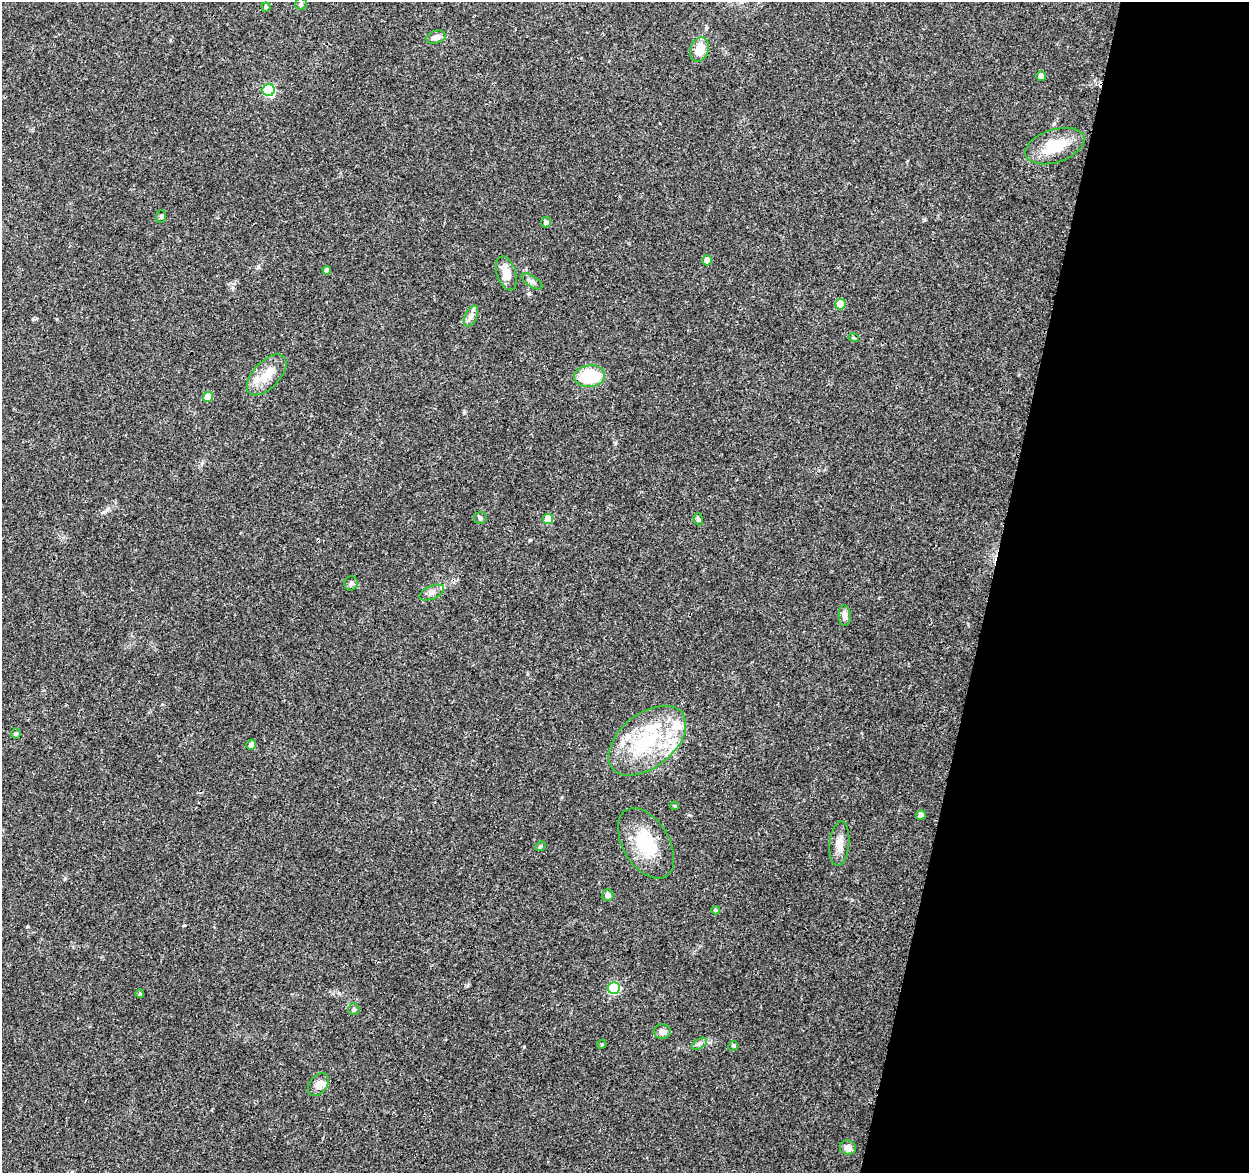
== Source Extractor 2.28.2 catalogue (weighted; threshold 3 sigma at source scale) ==
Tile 8 of 4 x 4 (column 4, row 2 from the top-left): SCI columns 3758-5004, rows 2582-3752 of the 5014 x 5210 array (HDU 1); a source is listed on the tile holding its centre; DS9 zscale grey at full resolution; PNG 1251 x 1175 px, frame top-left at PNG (2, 2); each listed source drawn as its Kron ellipse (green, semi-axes under 4 px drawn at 4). Shown black and unused: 21% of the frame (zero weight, under 3 of 4 exposures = <1% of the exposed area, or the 3 px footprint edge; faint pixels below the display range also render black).
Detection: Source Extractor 2.28.2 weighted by HDU 2 'WHT'; one run over the whole footprint, this tile lists its part. Background 0.0369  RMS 0.0034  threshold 0.0152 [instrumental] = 3 sigma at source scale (4.5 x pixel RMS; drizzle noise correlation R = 1.50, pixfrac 1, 0.0396/0.0396 arcsec/px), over >= 5 px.
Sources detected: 51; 7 inside a brighter listed object's ellipse — not listed separately; the other 44 listed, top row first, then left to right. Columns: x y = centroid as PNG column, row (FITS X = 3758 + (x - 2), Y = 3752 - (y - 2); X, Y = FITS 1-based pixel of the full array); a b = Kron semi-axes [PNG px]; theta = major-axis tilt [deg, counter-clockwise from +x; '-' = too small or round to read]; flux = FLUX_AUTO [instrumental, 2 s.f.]
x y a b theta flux
301 4 6 6 - 0.61
266 7 4 4 - 0.49
436 37 10 6 15 2
699 50 12 9 71 6.3
1041 76 5 4 - 2.5
269 90 6 6 - 32
1055 146 31 16 18 11
161 217 6 5 - 0.63
546 222 5 5 - 1.1
707 260 5 5 - 3.9
327 270 4 4 - 1.3
506 273 17 9 -72 4
532 281 12 5 -33 1.2
840 304 5 5 - 6.7
471 316 11 5 64 1.5
854 338 5 3 - 0.34
267 375 25 13 47 6
590 376 15 10 7 17
208 397 5 5 - 5.9
480 518 6 6 - 0.7
548 519 5 5 - 6.8
698 519 6 4 -72 0.64
351 583 7 6 - 0.88
432 593 13 6 23 1.7
845 616 10 6 -87 1.6
16 733 5 5 - 0.66
647 741 45 27 38 29
251 745 5 5 - 1.5
674 806 4 3 - 0.59
921 815 5 4 - 1.5
646 843 39 23 -59 17
839 844 22 10 84 3.7
540 846 5 4 - 0.49
608 895 6 5 - 1.8
716 910 4 4 - 0.42
614 988 6 5 - 26
140 994 4 3 - 0.42
354 1009 6 5 - 0.93
662 1032 8 7 - 1.8
602 1044 5 3 - 0.35
699 1044 8 5 31 0.87
733 1046 5 4 - 0.45
318 1085 13 8 52 2.3
848 1148 8 7 - 1.9
Unlisted compact peaks at least as high as the median listed source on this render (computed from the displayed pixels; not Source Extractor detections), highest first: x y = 464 412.